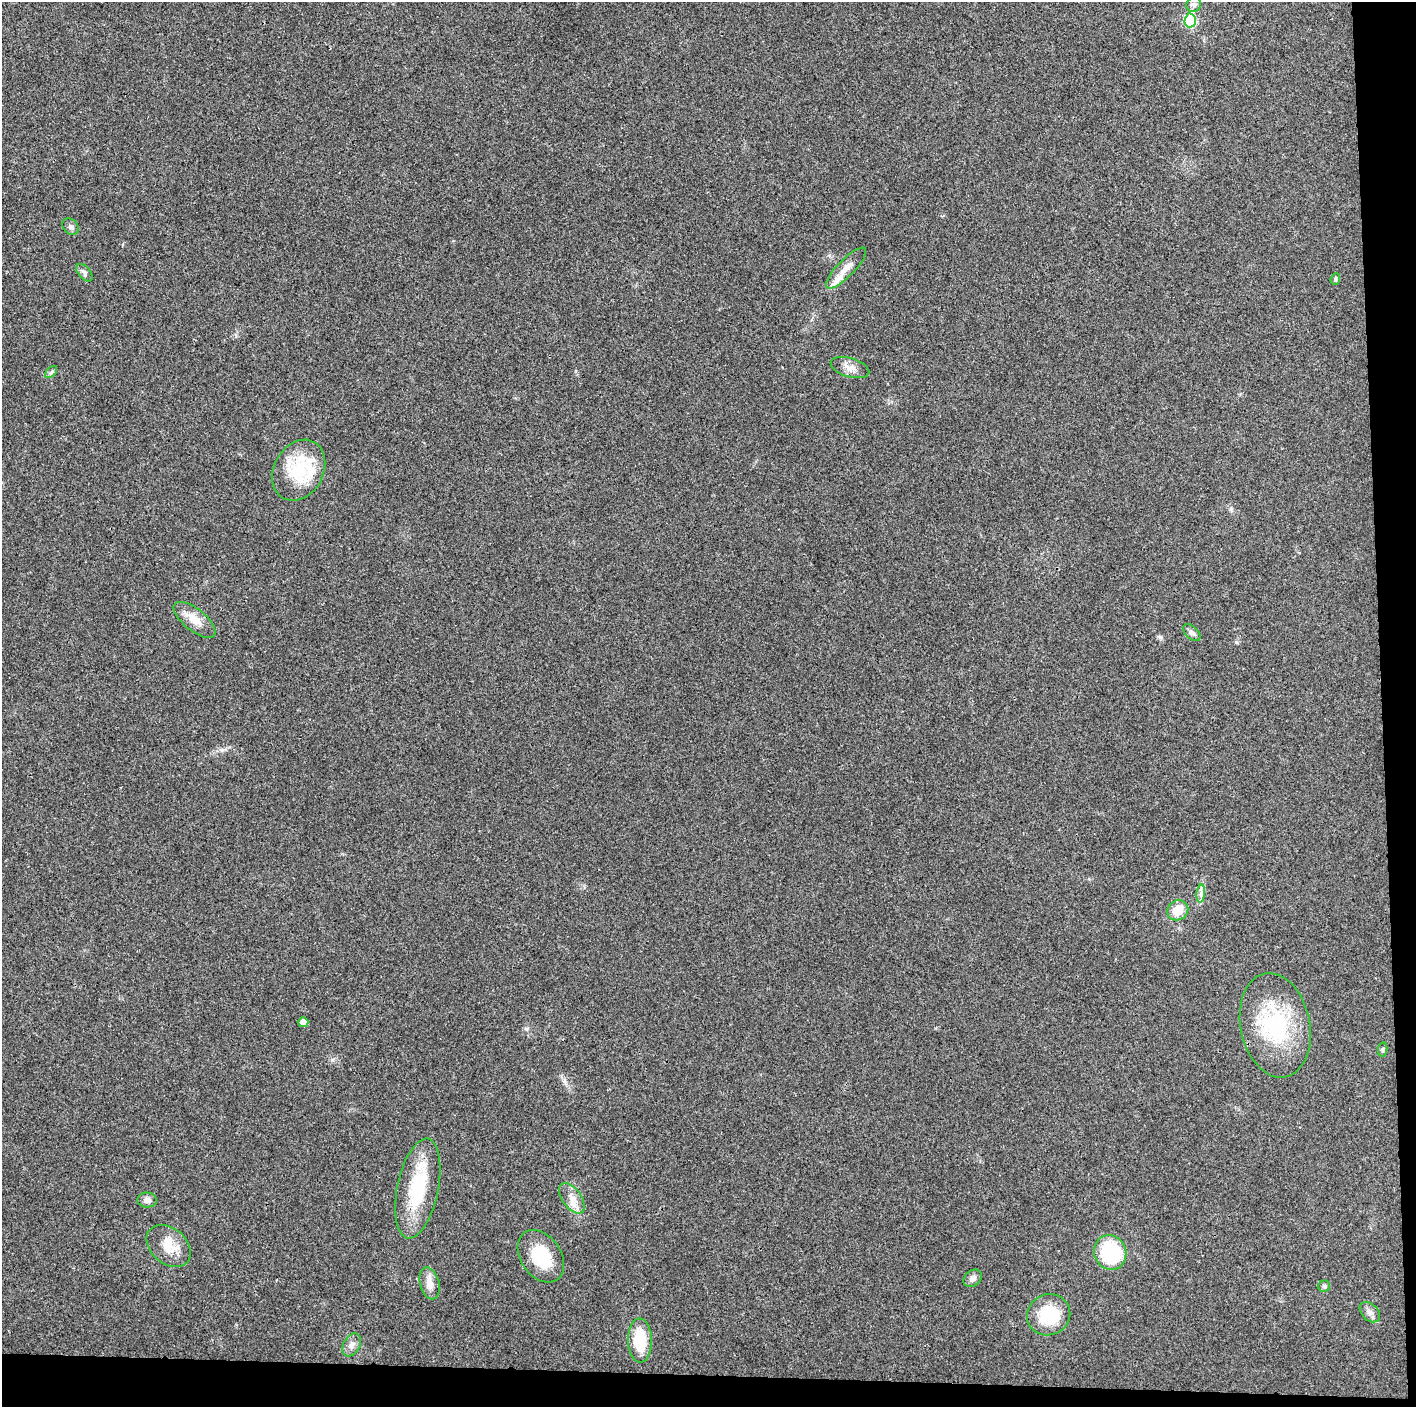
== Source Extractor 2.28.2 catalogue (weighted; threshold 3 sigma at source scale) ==
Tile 9 of 3 x 3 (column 3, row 3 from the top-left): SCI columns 2828-4241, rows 6-1410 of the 4252 x 4226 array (HDU 1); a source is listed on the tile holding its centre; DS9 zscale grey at full resolution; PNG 1418 x 1409 px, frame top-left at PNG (2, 2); each listed source drawn as its Kron ellipse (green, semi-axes under 4 px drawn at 4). Shown black and unused: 5% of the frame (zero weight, under 3 of 4 exposures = <1% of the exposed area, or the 3 px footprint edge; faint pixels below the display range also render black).
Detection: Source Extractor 2.28.2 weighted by HDU 2 'WHT'; one run over the whole footprint, this tile lists its part. Background 0.0204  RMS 0.0055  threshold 0.025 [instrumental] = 3 sigma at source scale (4.5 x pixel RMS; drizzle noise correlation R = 1.50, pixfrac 1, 0.05/0.05 arcsec/px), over >= 5 px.
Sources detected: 31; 2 inside a brighter listed object's ellipse — not listed separately; the other 29 listed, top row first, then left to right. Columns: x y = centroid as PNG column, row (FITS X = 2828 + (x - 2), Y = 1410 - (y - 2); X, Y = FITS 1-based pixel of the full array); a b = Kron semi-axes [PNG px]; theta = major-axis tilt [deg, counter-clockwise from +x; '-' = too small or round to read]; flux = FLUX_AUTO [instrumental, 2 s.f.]
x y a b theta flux
1194 4 8 7 - 1.7
1190 20 7 6 - 36
70 227 9 7 -47 1.6
846 268 27 8 46 5.9
84 273 10 6 -49 1.6
1335 279 6 4 68 1
850 368 20 9 -16 4.6
51 372 7 4 45 1.1
299 470 32 24 61 27
195 620 25 11 -39 7.7
1192 633 10 6 -43 1.6
1201 894 9 3 85 1.6
1178 910 11 9 33 9.1
303 1022 5 5 - 3.4
1275 1025 53 34 -79 50
1383 1049 7 4 83 0.92
418 1188 51 20 78 34
572 1198 17 9 -54 5.6
147 1200 10 7 -2 2.7
169 1246 25 17 -41 11
1110 1252 17 16 - 33
541 1256 29 20 -55 22
973 1278 10 7 39 2.6
430 1283 16 9 -74 4.6
1324 1286 6 5 - 1
1370 1312 12 8 -44 2.6
1049 1315 22 20 24 26
640 1340 22 12 -89 20
352 1345 12 8 59 2.9
Unlisted compact peaks at least as high as the median listed source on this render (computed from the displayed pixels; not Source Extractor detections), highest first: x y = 1160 637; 332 1060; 1236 642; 1231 509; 222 750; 526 1029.